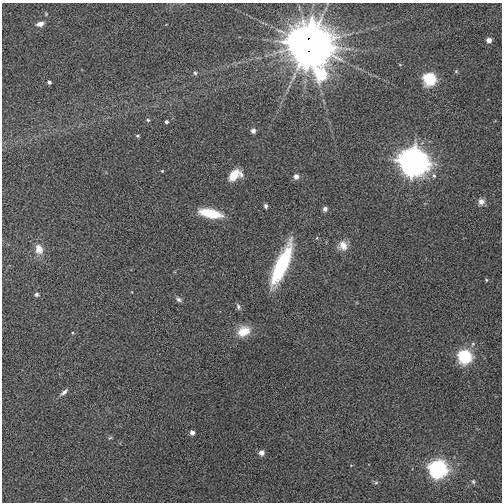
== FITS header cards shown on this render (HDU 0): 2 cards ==
NAXIS1  =                  500
NAXIS2  =                  500

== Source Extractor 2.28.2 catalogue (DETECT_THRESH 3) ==
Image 500 x 500 px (HDU 0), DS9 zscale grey, 1 PNG px = 1 image px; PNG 504 x 504 px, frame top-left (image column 1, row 500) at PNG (2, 3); no overlay
Background 0.0455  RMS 0.096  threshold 0.289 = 3 sigma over >= 5 px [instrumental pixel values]
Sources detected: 38; all 38 listed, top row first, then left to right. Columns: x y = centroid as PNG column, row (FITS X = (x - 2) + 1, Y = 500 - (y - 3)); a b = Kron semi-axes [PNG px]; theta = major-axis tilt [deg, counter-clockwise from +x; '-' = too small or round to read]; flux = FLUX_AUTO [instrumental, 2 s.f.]
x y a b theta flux
40 24 8 5 15 37
489 40 4 4 - 51
309 45 13 12 - 52000
456 71 5 5 - 7.3
195 73 5 5 - 11
321 74 9 8 - 520
429 79 6 6 - 720
49 82 4 4 - 17
148 120 5 5 - 9.1
166 122 3 3 - 13
253 131 4 4 - 38
138 136 4 4 - 11
413 162 10 9 - 10000
162 171 4 3 - 5.5
241 174 9 7 -84 28
234 175 13 8 50 110
434 176 7 6 - 17
296 177 5 4 - 45
481 202 8 7 - 37
266 206 5 4 - 14
325 209 4 4 - 29
210 213 21 8 -12 220
343 246 12 11 - 64
39 249 13 10 -71 63
282 265 42 11 67 550
486 280 5 3 - 6.9
36 294 5 5 - 12
179 299 8 6 -30 17
238 307 9 5 -67 16
243 331 16 12 26 110
465 356 7 6 - 940
64 392 12 5 43 22
192 433 4 4 - 33
110 438 6 3 35 7.8
261 453 7 7 - 25
438 469 8 7 - 2300
473 482 6 5 - 10
376 483 6 4 1 9.8